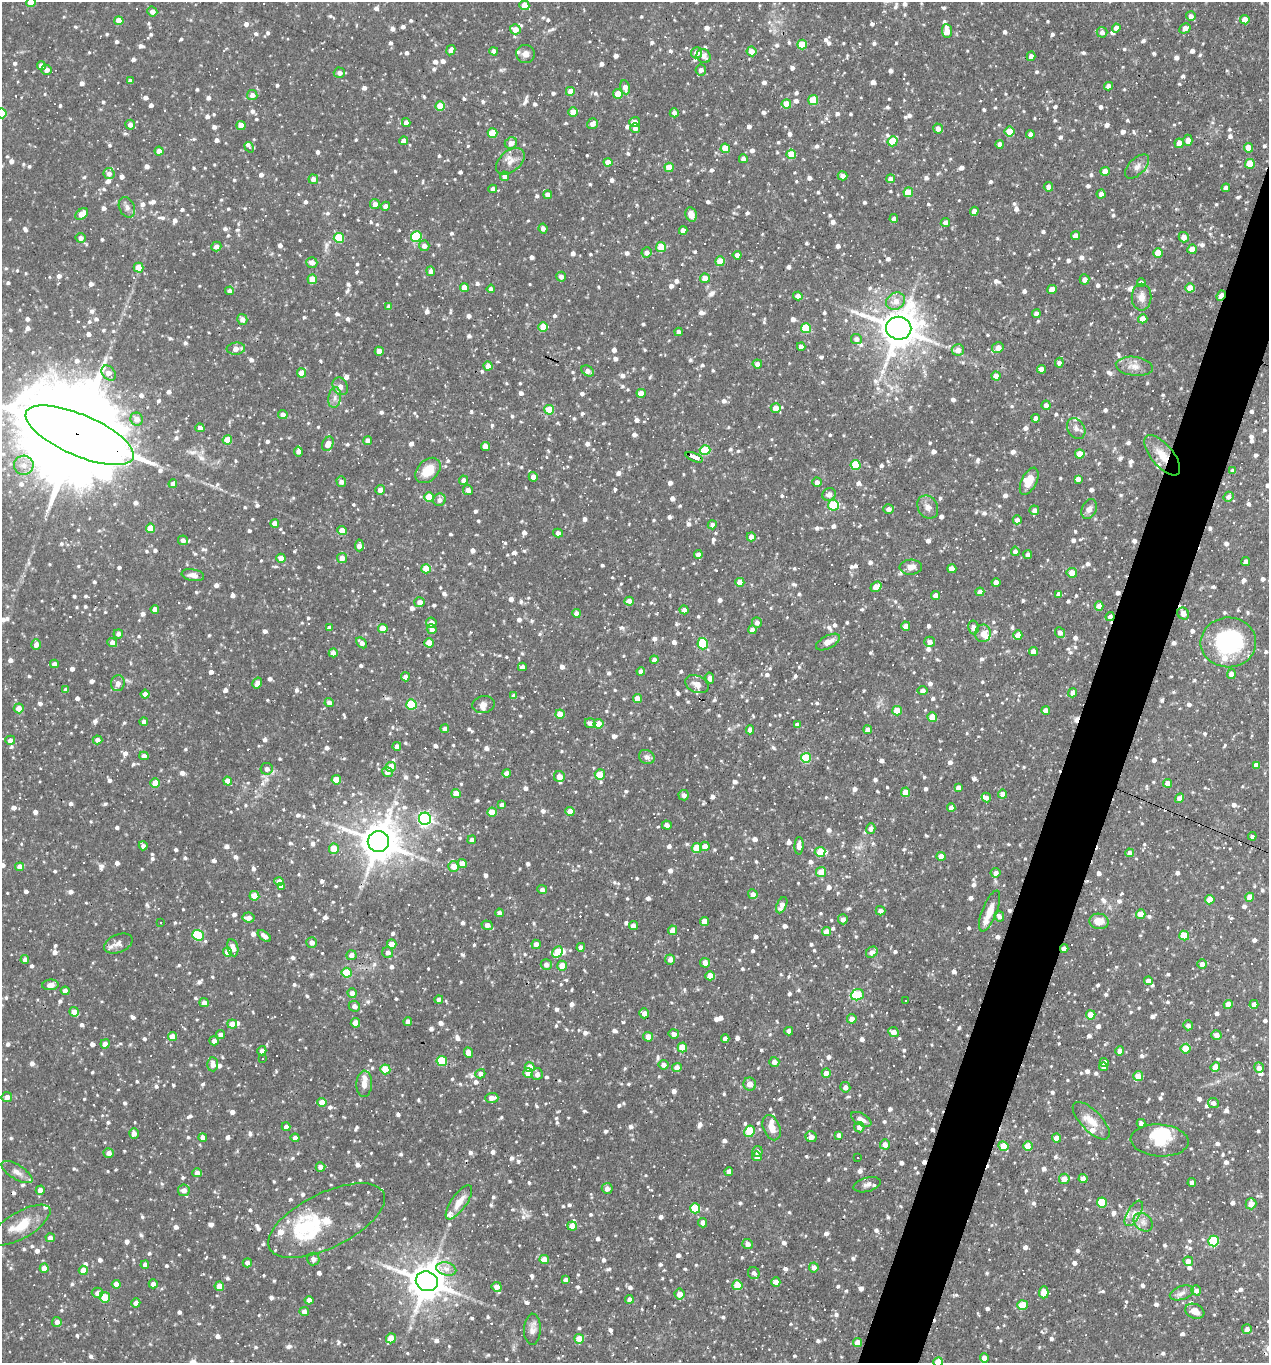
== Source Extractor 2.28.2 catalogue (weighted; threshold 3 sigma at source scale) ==
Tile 10 of 4 x 4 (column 2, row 3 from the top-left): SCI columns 1398-2664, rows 1362-2722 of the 5459 x 5445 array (HDU 1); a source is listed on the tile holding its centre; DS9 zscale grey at full resolution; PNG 1271 x 1365 px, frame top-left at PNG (2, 2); each listed source drawn as its Kron ellipse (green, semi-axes under 4 px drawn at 4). Shown black and unused: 4% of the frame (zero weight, under 3 of 4 exposures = <1% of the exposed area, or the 3 px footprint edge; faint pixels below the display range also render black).
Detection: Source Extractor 2.28.2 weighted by HDU 2 'WHT'; one run over the whole footprint, this tile lists its part. Background 0.0891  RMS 0.0057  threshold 0.0257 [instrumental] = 3 sigma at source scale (4.5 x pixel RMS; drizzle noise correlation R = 1.50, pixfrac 1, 0.05/0.05 arcsec/px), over >= 5 px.
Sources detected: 1733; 3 inside a brighter object's white glare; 80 cosmic-ray / hot-pixel residue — neither listed nor drawn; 37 inside a brighter listed object's ellipse — not listed separately; of the other 1613, all 500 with FLUX_AUTO >= 2.74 (the completeness limit of this list) listed and drawn (1113 fainter detections not listed), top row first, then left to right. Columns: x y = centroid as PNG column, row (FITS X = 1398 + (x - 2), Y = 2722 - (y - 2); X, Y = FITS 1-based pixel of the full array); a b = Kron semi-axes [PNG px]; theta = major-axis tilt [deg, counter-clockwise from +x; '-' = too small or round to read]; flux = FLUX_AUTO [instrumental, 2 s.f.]
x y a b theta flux
31 3 4 4 - 11
524 5 5 4 - 12
152 12 5 5 - 3.2
1191 16 5 4 - 2.9
1245 20 4 4 - 6.2
119 21 4 4 - 9.5
1116 28 4 4 - 3.1
1185 28 6 5 - 3.7
515 29 5 5 - 6.3
947 31 6 5 - 8.7
1102 32 5 5 - 2.8
802 44 5 5 - 13
451 50 5 4 - 3.2
494 51 4 4 - 3.2
752 51 5 5 - 5.4
697 53 5 5 - 4.5
525 54 9 9 - 3.5
704 56 7 6 - 3.6
1031 56 5 4 - 2.8
41 66 4 4 - 4.3
47 70 5 5 - 3.1
701 70 5 5 - 2.9
339 73 5 5 - 3.2
130 81 4 4 - 2.8
1108 86 4 4 - 3.2
625 87 7 5 -78 4.3
570 91 4 4 - 5.5
618 94 5 4 - 9.5
252 95 5 5 - 3
813 100 5 5 - 15
786 104 4 4 - 11
440 106 5 4 - 14
573 112 5 4 - 6.5
2 113 5 5 - 28
674 113 4 4 - 3.3
406 122 4 4 - 3.5
635 122 5 5 - 4.1
592 124 6 5 - 3.5
130 125 5 5 - 3.2
241 125 4 4 - 6.7
635 128 5 5 - 2.9
938 128 5 4 - 3.6
1010 131 5 5 - 17
492 133 5 4 - 15
1030 134 4 4 - 2.8
1188 140 6 4 90 4.5
404 141 4 4 - 4.3
893 141 5 5 - 17
511 143 6 5 - 3.5
1179 143 5 4 - 6.3
1000 144 4 4 - 2.8
249 147 5 3 - 8.5
725 148 5 4 - 12
1249 148 4 4 - 8.2
159 151 4 4 - 3.3
791 154 5 5 - 13
743 159 4 4 - 3.1
510 161 16 10 41 5.6
608 162 4 4 - 5.8
1250 164 5 5 - 13
1137 166 15 8 45 3.7
669 167 5 4 - 11
1105 171 4 4 - 6.5
109 174 5 5 - 2.8
505 176 4 4 - 3.2
843 176 5 4 - 3.2
313 179 5 4 - 2.9
890 179 4 4 - 2.9
1048 187 5 4 - 3
1226 188 4 4 - 2.8
493 189 4 4 - 2.9
908 192 5 5 - 11
1101 194 4 4 - 2.7
548 195 4 4 - 3.8
375 204 5 5 - 4.1
385 206 4 4 - 3.3
127 207 10 7 -65 2.8
974 211 4 4 - 4.1
82 214 7 4 38 8.3
691 214 7 5 -70 5
894 218 4 4 - 2.8
945 223 5 4 - 3
543 228 5 4 - 2.8
683 230 4 4 - 4.2
1076 236 4 4 - 4.9
416 237 5 5 - 41
1184 237 5 5 - 3.8
80 238 5 5 - 2.9
339 238 5 5 - 23
216 246 5 4 - 3
424 246 5 5 - 3
661 247 5 5 - 15
1192 249 5 4 - 7.9
646 252 5 5 - 3.2
1158 253 5 4 - 15
737 255 4 4 - 3.6
720 261 5 5 - 13
312 262 5 5 - 3.2
139 268 5 4 - 11
431 271 5 4 - 2.8
561 277 5 4 - 2.8
705 278 5 4 - 7.7
312 279 5 4 - 9.5
1085 279 5 5 - 3.5
1141 283 4 4 - 2.8
464 287 4 4 - 4.9
1190 288 4 4 - 6.6
491 289 4 4 - 2.8
1052 289 5 4 - 6.3
230 291 4 4 - 2.8
798 296 5 4 - 3.4
1221 296 5 3 - 10
1142 297 13 10 90 4.7
896 301 10 8 33 5.7
389 306 4 4 - 2.8
1036 314 4 4 - 3
242 319 5 5 - 3.7
1143 319 4 4 - 7.1
543 327 5 5 - 13
806 328 5 5 - 23
899 328 12 11 - 1800
679 332 4 4 - 2.9
856 339 5 5 - 3
801 347 4 4 - 3.6
998 348 6 5 - 5.5
236 349 9 6 6 5.4
958 350 6 6 - 4
379 351 4 4 - 5
1059 363 5 4 - 3.6
757 364 4 4 - 2.8
488 366 4 4 - 5.7
1134 366 18 9 -7 5.9
1041 369 4 4 - 5.3
588 371 7 5 -35 3.3
109 373 8 6 -49 4.1
301 373 4 4 - 7.7
996 376 4 4 - 6.9
340 386 9 7 -63 3.2
641 393 4 4 - 7.8
335 398 10 6 80 2.8
1046 405 5 4 - 2.9
776 408 5 5 - 6.6
549 410 5 5 - 16
283 415 5 4 - 3.3
1036 418 4 4 - 3.6
137 419 6 6 - 4.9
200 428 4 4 - 2.7
1076 429 11 8 -56 3
80 435 58 20 -23 24000
227 440 5 4 - 12
368 441 4 4 - 2.8
328 444 7 5 65 5.7
486 446 4 4 - 5.5
705 450 5 5 - 23
298 451 5 4 - 3.2
1080 454 5 4 - 11
1162 455 24 11 -50 11
694 457 9 3 -23 24
24 465 10 9 - 5.3
855 465 5 5 - 22
428 470 14 10 45 12
1233 471 4 4 - 2.8
533 477 5 4 - 3.1
1078 479 4 4 - 2.9
464 480 4 4 - 3.2
341 481 5 5 - 3
1029 481 14 7 64 7.7
817 482 5 4 - 2.8
173 484 4 4 - 4.1
380 490 5 5 - 3.1
468 490 5 4 - 3
829 494 7 6 - 3.2
429 497 5 4 - 11
1228 497 5 4 - 2.9
440 500 6 6 - 2.7
833 505 5 5 - 32
928 507 12 9 -57 4.1
888 509 5 5 - 2.8
1089 509 10 7 66 2.8
1034 510 5 5 - 3
1017 520 4 4 - 3
275 523 4 4 - 4.6
712 525 4 4 - 3.1
150 528 5 4 - 11
342 530 4 4 - 7.7
558 533 5 4 - 2.8
751 537 4 4 - 5.3
183 540 5 4 - 2.8
359 545 6 4 88 3.7
1015 551 4 4 - 3
698 554 4 4 - 3.2
1028 555 4 4 - 2.9
281 558 4 4 - 4.5
342 558 5 5 - 5
1246 561 4 4 - 3.2
911 567 11 7 2 4.9
426 569 5 5 - 14
952 569 4 4 - 6.1
1072 573 5 5 - 6.6
193 575 11 6 -10 3.3
740 582 4 4 - 8.9
996 582 4 4 - 4.8
876 587 6 4 37 6.8
980 592 4 4 - 4.6
1059 594 4 4 - 3.7
936 595 4 4 - 5.5
629 601 4 4 - 4.4
420 602 5 5 - 3.6
1099 606 4 4 - 6.1
155 609 4 4 - 4
684 610 4 4 - 2.8
576 613 4 4 - 3.2
1183 614 6 5 - 3.4
1110 617 4 4 - 2.7
757 622 5 5 - 2.8
431 623 5 5 - 3.8
906 626 4 4 - 6.6
973 627 7 5 -80 3.6
329 628 4 4 - 2.8
383 628 4 4 - 8.7
432 629 5 5 - 3
752 630 4 4 - 3.2
1060 632 5 5 - 3.3
983 633 9 8 - 5.9
118 634 4 4 - 2.8
1018 635 5 4 - 7.9
828 642 13 6 28 4.7
930 642 5 5 - 3.3
1228 642 28 25 1 65
112 643 5 4 - 3.8
362 643 6 4 -42 2.8
429 643 4 4 - 9.5
703 644 6 5 - 29
36 645 5 5 - 2.8
1033 651 4 4 - 4.3
333 653 4 4 - 3.5
654 660 4 4 - 2.9
54 664 4 4 - 3.2
522 667 4 4 - 3.5
641 671 4 4 - 2.8
1231 674 5 4 - 3.2
405 677 4 4 - 3.3
710 678 5 4 - 3.1
118 683 8 7 - 3.7
257 683 5 4 - 3.7
697 684 12 8 -24 5.3
66 690 4 4 - 2.8
923 690 5 4 - 3
1072 693 5 4 - 2.8
145 694 4 4 - 3.2
514 696 4 4 - 3.3
637 699 4 4 - 7.7
329 702 4 4 - 2.8
411 704 5 5 - 27
483 704 11 8 10 3.3
19 708 5 5 - 6.1
1046 710 4 4 - 4.6
897 711 5 4 - 14
560 714 5 4 - 8.4
932 717 5 4 - 11
144 722 4 4 - 3
590 723 5 5 - 2.8
598 724 5 5 - 7.3
797 725 4 4 - 2.8
445 729 4 4 - 3.3
750 730 4 4 - 3.5
868 730 4 4 - 4.2
10 740 5 4 - 3.1
97 740 5 4 - 3.2
397 746 4 4 - 3.1
144 756 4 4 - 3.3
647 757 8 7 - 2.8
806 758 5 5 - 31
1256 765 4 4 - 3.3
391 767 5 5 - 12
267 769 6 6 - 3.3
387 772 5 5 - 3
506 773 4 4 - 3.6
600 774 5 5 - 12
559 777 5 5 - 4.8
336 780 5 4 - 10
228 781 4 4 - 5.4
155 783 5 4 - 12
1168 783 4 4 - 6.5
958 787 4 4 - 3.3
905 792 4 4 - 9.5
456 794 4 4 - 7.2
1003 794 4 4 - 4.6
684 795 5 5 - 2.8
986 798 5 4 - 3
1180 798 5 4 - 4.5
502 805 4 4 - 2.7
951 807 4 4 - 3.3
492 812 5 4 - 10
570 812 4 4 - 6.2
425 819 6 6 - 170
667 825 5 4 - 3.5
871 829 5 4 - 3.4
1252 836 4 3 - 3.1
472 840 4 4 - 3.5
378 842 11 10 - 1800
143 846 4 4 - 2.9
705 846 5 4 - 4.8
799 846 9 4 88 3.7
697 848 5 5 - 15
334 849 5 5 - 9.7
820 852 5 5 - 13
1129 853 4 4 - 3.9
941 856 4 4 - 7.2
462 864 4 4 - 7.4
454 866 5 5 - 7.4
20 867 4 4 - 5.8
821 872 5 5 - 9.1
996 873 5 4 - 3.1
279 882 5 4 - 5.2
281 886 4 4 - 2.9
542 890 5 4 - 2.9
753 894 5 4 - 3.6
254 896 5 4 - 11
1250 897 4 4 - 7
1210 900 5 4 - 9.9
782 905 8 5 67 4.1
880 911 5 4 - 2.8
990 911 22 7 68 8.1
499 913 4 4 - 3
1141 914 5 4 - 9.4
999 916 5 5 - 2.8
249 918 6 5 - 3.5
843 919 5 5 - 3.1
704 921 4 4 - 8.1
1099 921 9 7 -10 7.2
161 922 3 3 - 14
487 925 6 4 -20 3.2
633 926 4 4 - 3.1
673 930 4 4 - 5.9
826 932 4 4 - 6.5
198 935 6 5 - 31
1184 935 5 5 - 16
264 936 8 4 -38 3
312 942 5 5 - 3.5
118 943 15 9 23 3.2
392 944 5 4 - 7
536 944 5 4 - 4.4
581 947 4 4 - 2.8
233 948 9 5 -77 4.6
1064 949 4 4 - 3.7
227 952 4 4 - 7.3
388 952 5 5 - 2.9
557 952 6 4 63 12
872 952 6 5 - 3.5
351 955 5 5 - 3.1
670 959 5 5 - 3.4
25 960 4 4 - 2.8
705 963 5 4 - 3.9
546 964 5 5 - 2.9
1202 964 5 4 - 3.7
562 966 5 5 - 8
347 973 5 5 - 16
710 976 5 4 - 7.2
1148 981 4 4 - 4.5
50 985 8 5 5 4
65 991 4 4 - 3.4
352 993 5 4 - 2.9
857 995 6 5 - 30
439 999 4 4 - 2.9
905 1001 3 3 - 5.8
204 1003 5 4 - 3.8
1228 1004 4 4 - 7.8
1254 1004 4 4 - 4.1
354 1006 6 5 - 3
74 1012 5 4 - 6.4
644 1013 5 4 - 3.3
1091 1015 4 4 - 10
852 1019 5 5 - 4.3
408 1022 4 4 - 3.2
355 1023 5 4 - 6.5
232 1024 5 4 - 7.4
1188 1025 5 4 - 2.8
789 1031 4 4 - 3.8
893 1032 5 5 - 4.1
674 1034 5 5 - 2.7
221 1035 4 4 - 2.8
1216 1035 5 5 - 3.4
172 1037 4 4 - 8.7
648 1037 5 4 - 5.3
725 1038 4 4 - 2.8
214 1041 5 4 - 3.5
105 1044 4 4 - 5
682 1047 5 4 - 15
1186 1049 5 5 - 16
262 1051 4 4 - 2.9
1120 1051 4 4 - 5.6
468 1053 5 4 - 6
263 1058 3 3 - 3.7
442 1061 5 5 - 23
774 1062 5 5 - 3.3
1104 1062 4 4 - 4.3
213 1064 7 5 -86 3.7
664 1065 5 4 - 3.1
530 1067 5 4 - 6
677 1067 5 4 - 4.5
1104 1067 4 4 - 3.2
1215 1067 5 4 - 11
1259 1068 5 4 - 2.8
385 1069 5 5 - 16
528 1073 5 5 - 7.4
826 1073 4 4 - 4.9
480 1074 5 4 - 2.7
537 1074 6 5 - 2.9
1138 1076 5 4 - 11
364 1084 13 8 88 4.3
750 1084 7 6 - 4.8
845 1087 5 5 - 3
7 1097 5 5 - 3.5
492 1098 7 5 3 4.6
322 1102 4 4 - 7.4
1213 1103 5 5 - 3.3
861 1119 11 6 -29 4
1091 1121 24 10 -46 8.7
1141 1123 4 4 - 2.8
286 1127 4 4 - 2.8
859 1127 5 5 - 2.8
772 1128 13 8 -66 5.8
750 1131 6 5 - 18
134 1133 5 4 - 3.2
839 1135 4 4 - 2.9
203 1137 4 4 - 3.1
811 1137 6 5 - 3.9
295 1138 4 4 - 3.5
1056 1138 4 4 - 5.4
1160 1140 29 16 -4 16
885 1144 5 5 - 4.7
1003 1146 5 4 - 10
1028 1146 5 4 - 18
757 1151 5 5 - 2.9
109 1153 5 5 - 3.5
757 1156 5 5 - 4
858 1158 3 3 - 4
320 1167 5 4 - 3.2
17 1172 17 7 -32 4
729 1172 4 4 - 3.3
197 1173 4 4 - 3.7
1064 1179 5 5 - 5.3
1083 1179 4 4 - 6.2
1192 1182 4 4 - 3.5
867 1185 14 7 16 3
607 1188 5 5 - 3.6
40 1190 4 4 - 4.3
184 1190 6 6 - 3.8
459 1202 20 7 55 8.2
1102 1202 5 5 - 20
1251 1204 5 5 - 4
695 1208 5 5 - 24
1134 1213 14 6 59 3.5
326 1220 63 27 26 46
1143 1222 10 8 -44 3.7
703 1223 4 4 - 3.1
21 1225 33 13 31 16
572 1226 5 4 - 6.2
50 1238 4 4 - 3.9
1214 1241 5 5 - 36
748 1244 5 5 - 2.8
313 1259 6 6 - 2.9
544 1259 5 4 - 6.4
1188 1261 5 4 - 3.4
247 1263 4 4 - 2.8
145 1265 4 4 - 2.9
814 1267 5 4 - 3
44 1268 4 4 - 5.6
446 1269 10 6 -13 3.5
83 1270 4 4 - 6.3
754 1273 6 5 - 3
566 1280 4 4 - 2.9
427 1281 11 9 -20 1600
776 1282 4 4 - 5.9
116 1284 4 4 - 5
153 1284 4 4 - 2.8
737 1285 5 5 - 16
219 1286 5 4 - 7.9
497 1287 5 4 - 6.4
1196 1290 5 4 - 3
1044 1292 6 4 87 8.8
97 1293 5 5 - 3.4
1182 1293 12 6 18 2.9
680 1294 5 5 - 5.1
105 1297 5 5 - 18
629 1299 4 4 - 2.9
309 1300 4 4 - 4.2
136 1303 4 4 - 3.4
1022 1305 5 5 - 14
304 1311 4 4 - 3.2
1195 1311 10 7 -22 5.2
57 1322 5 5 - 2.9
532 1329 15 8 88 3.9
1247 1329 5 5 - 2.8
391 1338 5 5 - 9.7
579 1339 5 5 - 9.7
857 1343 4 4 - 6.6
984 1358 4 4 - 5.5
938 1362 5 4 - 11
Overlapping masked pixels (flux is a lower limit): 7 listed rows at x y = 1221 296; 80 435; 1162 455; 694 457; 1110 617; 1064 949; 326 1220
Isophote crosses this tile's border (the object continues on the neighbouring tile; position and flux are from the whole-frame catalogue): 4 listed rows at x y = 31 3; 2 113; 80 435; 938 1362